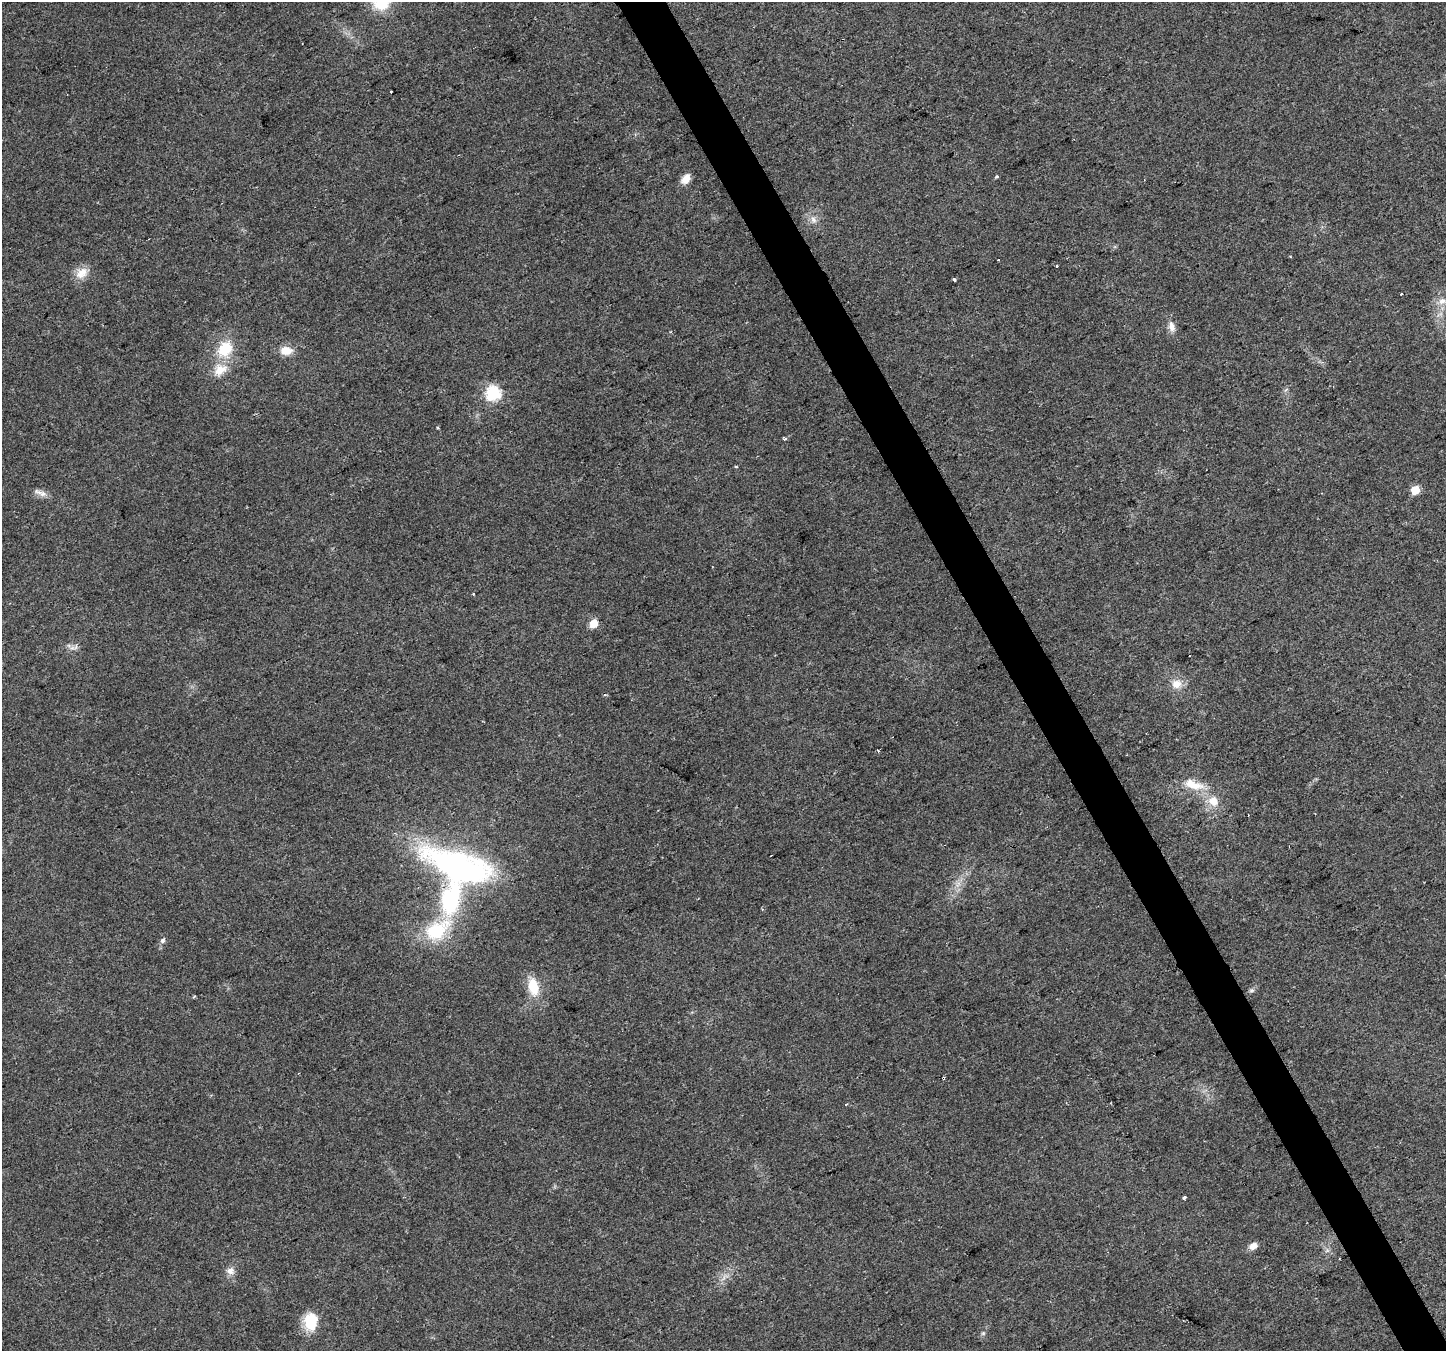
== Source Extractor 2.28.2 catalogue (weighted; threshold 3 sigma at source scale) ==
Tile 6 of 4 x 4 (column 2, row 2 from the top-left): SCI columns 1447-2890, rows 2862-4210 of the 5778 x 5662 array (HDU 1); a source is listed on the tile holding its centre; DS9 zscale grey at full resolution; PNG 1448 x 1353 px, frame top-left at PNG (2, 2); no overlay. Shown black and unused: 3% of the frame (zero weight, under 2 of 3 exposures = <1% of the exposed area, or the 3 px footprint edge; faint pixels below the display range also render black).
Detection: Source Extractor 2.28.2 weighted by HDU 2 'WHT'; one run over the whole footprint, this tile lists its part. Background 0.0769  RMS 0.0073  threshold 0.0329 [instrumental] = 3 sigma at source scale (4.5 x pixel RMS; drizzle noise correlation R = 1.50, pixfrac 1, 0.0396/0.0396 arcsec/px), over >= 5 px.
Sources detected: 46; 5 cosmic-ray / hot-pixel residue — not listed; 1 inside a brighter listed object's ellipse — not listed separately; the other 40 listed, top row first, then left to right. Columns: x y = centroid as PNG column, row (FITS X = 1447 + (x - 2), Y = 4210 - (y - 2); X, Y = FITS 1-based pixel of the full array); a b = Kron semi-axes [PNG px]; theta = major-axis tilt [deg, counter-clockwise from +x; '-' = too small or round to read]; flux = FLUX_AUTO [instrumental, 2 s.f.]
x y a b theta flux
381 3 21 18 -9 23
391 92 3 3 - 1.8
997 176 5 4 - 0.95
686 179 10 7 52 8.4
813 220 10 7 -51 3.6
1290 257 3 2 - 0.68
1056 266 3 2 - 0.79
82 273 18 13 42 9
954 279 3 3 - 3.1
1401 293 3 3 - 2.2
1442 301 10 8 30 4.6
1172 326 15 8 -76 5.1
225 349 19 15 56 24
286 351 14 10 -1 9.3
220 370 22 15 37 13
493 393 7 7 - 110
784 439 3 3 - 2.1
736 467 4 3 - 0.64
1415 490 5 5 - 17
40 493 20 6 -23 4.4
473 594 3 3 - 0.86
593 624 6 5 - 13
72 648 10 4 3 2.5
1176 684 13 12 - 8.2
605 695 4 3 - 1.2
878 750 3 3 - 5.4
1194 785 31 12 -19 15
1213 801 15 13 -59 11
460 868 65 25 -20 220
958 884 9 4 45 2.7
451 899 37 20 77 72
163 940 7 6 - 1.8
533 987 23 13 -78 17
1252 990 8 5 7 1.5
846 1104 3 2 - 1.2
1184 1197 4 3 - 3.2
1253 1246 10 7 30 4.9
230 1271 11 10 - 4.5
311 1321 20 15 88 22
983 1333 6 5 - 1.2
Isophote crosses this tile's border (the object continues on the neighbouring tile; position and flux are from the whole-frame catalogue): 1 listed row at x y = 381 3